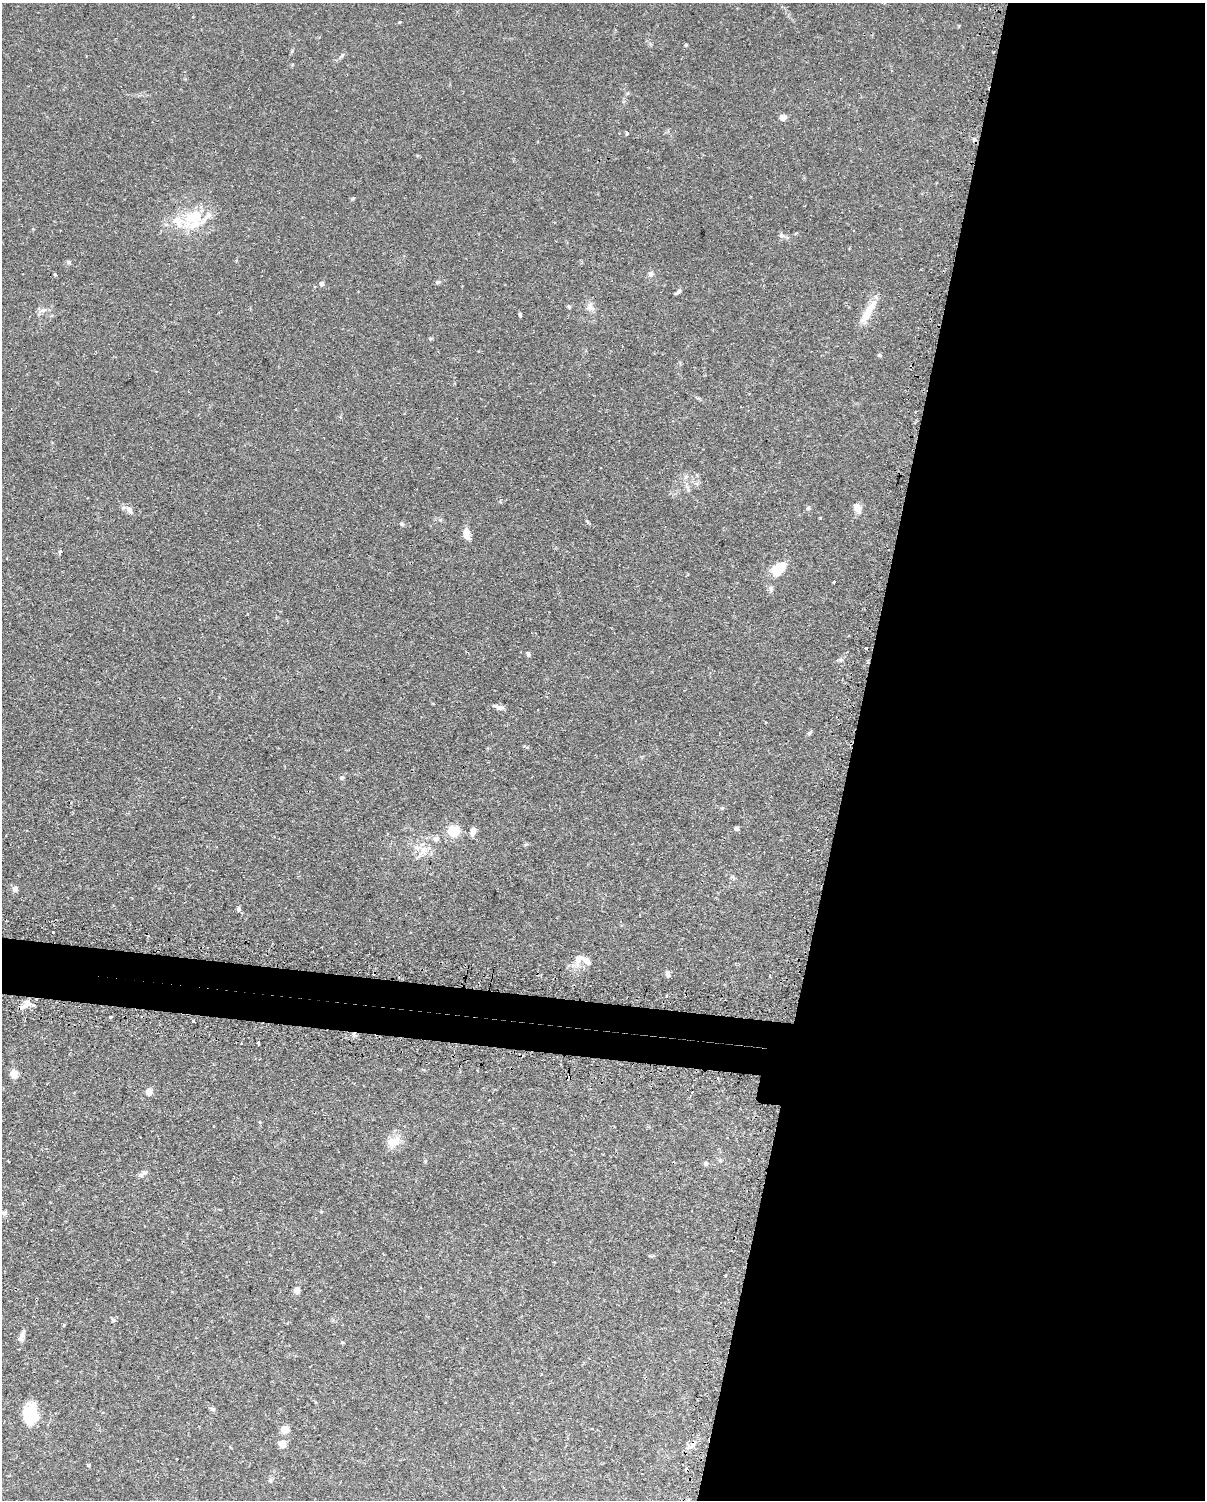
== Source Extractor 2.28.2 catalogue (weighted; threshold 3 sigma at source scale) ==
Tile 8 of 4 x 3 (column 4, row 2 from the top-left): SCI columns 3637-4839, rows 1758-3255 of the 4868 x 4896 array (HDU 1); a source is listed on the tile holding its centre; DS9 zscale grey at full resolution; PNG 1207 x 1502 px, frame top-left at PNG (2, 3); no overlay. Shown black and unused: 32% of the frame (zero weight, under 2 of 3 exposures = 4% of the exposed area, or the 3 px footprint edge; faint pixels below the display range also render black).
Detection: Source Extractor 2.28.2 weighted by HDU 2 'WHT'; one run over the whole footprint, this tile lists its part. Background 0.106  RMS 0.0054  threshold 0.0244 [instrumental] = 3 sigma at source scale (4.5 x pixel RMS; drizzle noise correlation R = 1.50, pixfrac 1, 0.05/0.05 arcsec/px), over >= 5 px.
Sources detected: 71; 3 cosmic-ray / hot-pixel residue — not listed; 5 inside a brighter listed object's ellipse — not listed separately; the other 63 listed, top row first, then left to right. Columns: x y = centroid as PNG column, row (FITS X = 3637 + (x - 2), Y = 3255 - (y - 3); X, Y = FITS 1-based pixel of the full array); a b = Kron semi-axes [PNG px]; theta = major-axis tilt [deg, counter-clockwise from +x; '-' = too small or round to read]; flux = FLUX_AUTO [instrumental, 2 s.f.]
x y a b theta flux
400 22 4 3 - 0.46
686 45 4 4 - 0.55
783 118 8 7 - 2.2
626 133 6 3 81 0.5
208 216 12 7 56 3.1
179 222 36 17 -11 16
782 235 7 6 - 1.3
69 262 6 4 -89 0.71
55 274 4 3 - 0.5
650 274 8 6 -74 1.6
322 284 5 4 - 2.6
678 291 8 5 45 1.2
569 307 6 3 -72 0.6
590 307 13 7 -35 2.6
43 310 12 5 18 2.1
520 315 5 4 - 0.77
867 315 30 10 64 8.8
879 355 5 5 - 0.67
686 477 7 4 19 0.96
808 508 6 5 - 0.84
857 508 15 9 -62 3.3
129 510 13 7 -53 2.5
402 524 6 4 -71 0.71
467 535 13 7 -80 4.4
779 569 20 12 40 11
833 582 3 3 - 1
866 648 3 3 - 0.86
528 654 7 4 -63 0.84
499 707 12 6 -15 2.1
342 778 6 5 - 0.97
736 829 5 5 - 1.1
454 831 13 12 - 11
473 831 9 6 76 3.2
436 839 7 6 - 2.4
423 850 15 9 -75 5.3
15 888 8 7 - 1.8
239 909 6 5 - 1.2
53 932 3 3 - 0.69
578 959 15 10 63 4.5
374 973 3 2 - 0.43
668 974 8 5 -77 1.6
666 996 3 3 - 0.79
27 1003 15 10 32 5.4
110 1017 3 3 - 0.96
193 1021 3 3 - 0.93
259 1043 3 3 - 0.71
14 1074 10 10 - 3.2
149 1092 8 7 - 2.6
392 1142 15 11 -56 5.5
706 1163 6 5 - 0.95
144 1172 8 5 -17 1.4
4 1213 8 6 39 1.4
725 1275 2 2 - 0.51
297 1291 6 5 - 3.6
113 1320 6 5 - 0.84
21 1336 15 5 71 2.3
213 1409 7 5 -5 1
30 1414 24 16 90 15
285 1429 7 6 - 6.6
283 1444 7 6 - 4.8
692 1445 12 6 44 2.9
88 1465 4 3 - 0.58
270 1480 7 4 89 0.88
Overlapping masked pixels (flux is a lower limit): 1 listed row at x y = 374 973
Unlisted compact peaks at least as high as the median listed source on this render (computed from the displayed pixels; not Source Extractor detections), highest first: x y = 342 55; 809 733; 60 551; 820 518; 353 198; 587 521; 430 339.